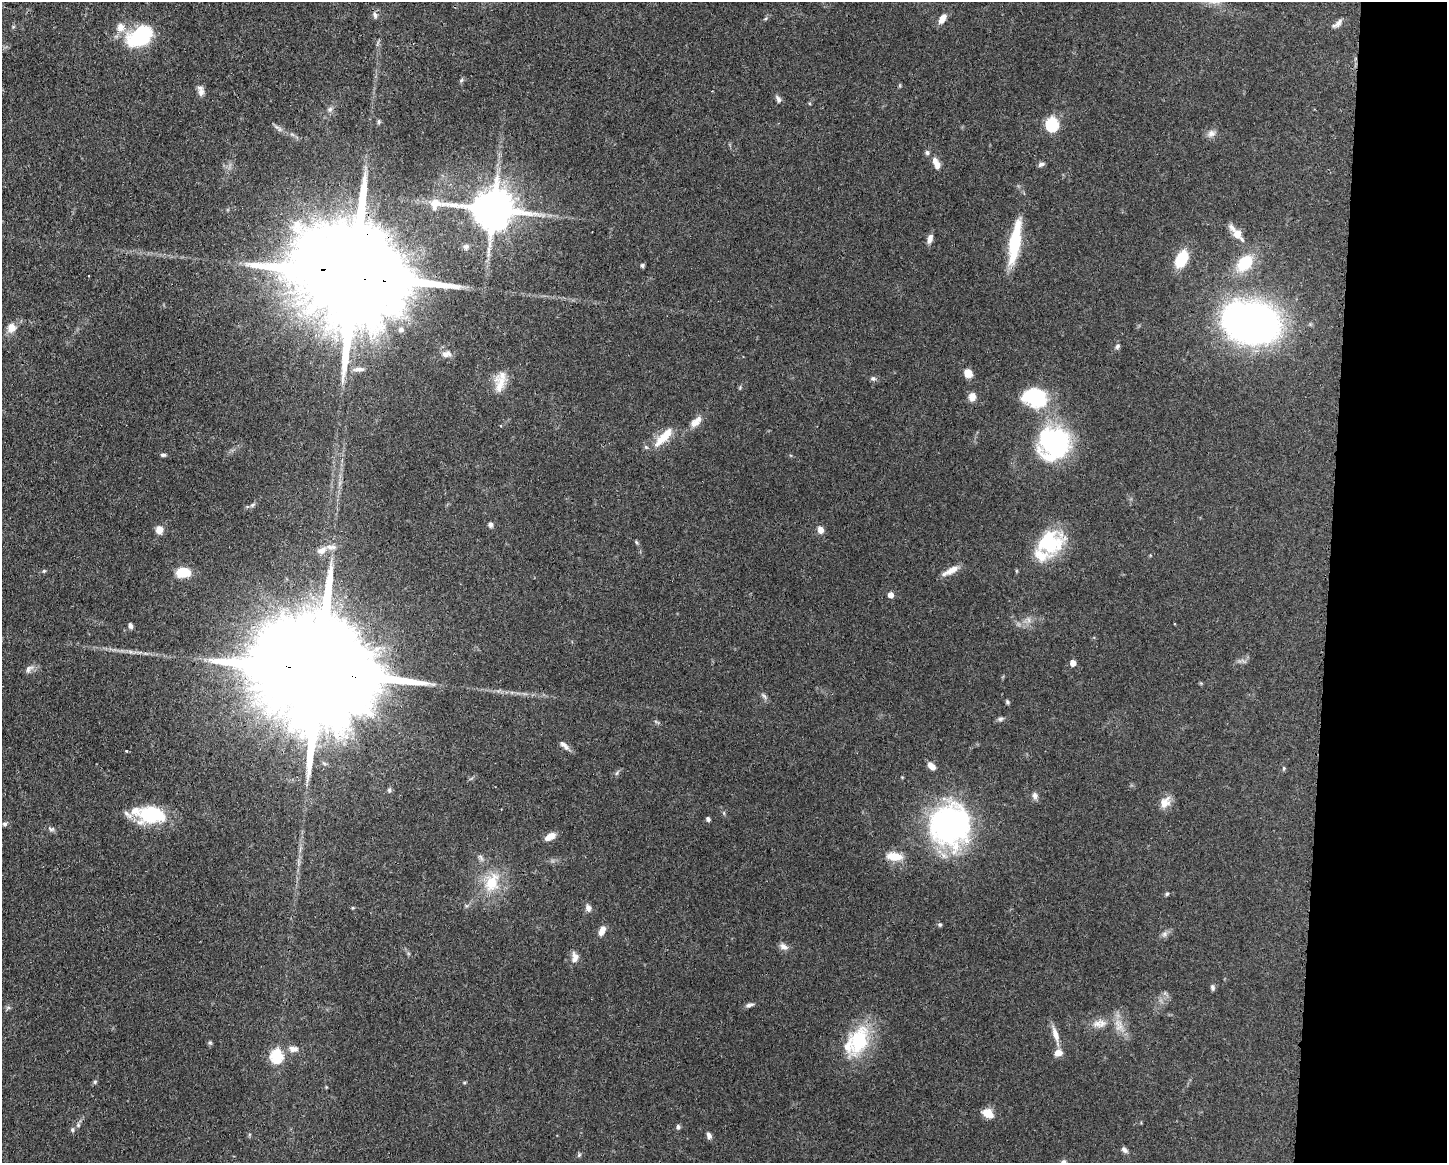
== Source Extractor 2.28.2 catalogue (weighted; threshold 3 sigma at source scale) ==
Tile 9 of 3 x 4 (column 3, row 3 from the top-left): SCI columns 3006-4450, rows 1163-2323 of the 4680 x 4647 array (HDU 1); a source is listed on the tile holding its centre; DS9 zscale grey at full resolution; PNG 1449 x 1165 px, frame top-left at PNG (2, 2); no overlay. Shown black and unused: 8% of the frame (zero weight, under 3 of 4 exposures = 1% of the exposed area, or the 3 px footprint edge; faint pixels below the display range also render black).
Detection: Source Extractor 2.28.2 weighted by HDU 2 'WHT'; one run over the whole footprint, this tile lists its part. Background 0.0545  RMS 0.0032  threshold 0.0145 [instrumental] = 3 sigma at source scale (4.5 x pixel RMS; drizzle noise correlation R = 1.50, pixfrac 1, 0.05/0.05 arcsec/px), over >= 5 px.
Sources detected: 107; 8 inside a brighter listed object's ellipse — not listed separately; the other 99 listed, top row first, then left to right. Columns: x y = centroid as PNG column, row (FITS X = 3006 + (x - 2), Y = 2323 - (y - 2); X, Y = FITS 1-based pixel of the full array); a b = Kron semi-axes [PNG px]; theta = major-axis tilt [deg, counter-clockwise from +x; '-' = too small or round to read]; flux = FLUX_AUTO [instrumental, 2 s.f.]
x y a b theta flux
375 15 10 6 -76 1.1
942 19 12 7 57 2.8
1337 24 16 6 41 1.5
140 36 33 22 31 20
201 91 14 7 -81 1.8
778 99 11 6 -62 0.98
330 109 8 7 - 1.1
379 122 6 5 - 0.54
1052 124 7 6 - 32
1211 133 11 9 26 1.7
927 152 6 6 - 0.76
937 164 10 8 -76 2
1041 164 7 5 20 1
493 209 15 12 -5 1100
1237 234 18 10 -51 4.3
930 239 12 6 73 1.7
1015 242 56 12 81 17
466 247 8 8 - 1.2
1181 259 12 8 62 17
1245 263 23 15 46 11
642 265 5 5 - 0.59
354 275 46 23 -10 14000
1251 322 43 30 -13 180
11 328 10 9 - 3.5
401 330 8 6 13 1.1
1118 346 8 6 58 0.78
446 354 14 8 7 2.1
358 369 17 6 2 1.8
968 373 7 7 - 4
873 379 8 7 - 0.82
500 385 27 15 87 5.8
972 397 11 9 80 2
1035 397 27 20 -13 22
695 423 14 10 47 2.4
664 437 32 10 46 7
1055 443 33 27 51 51
163 455 7 4 -5 0.65
252 505 8 5 36 0.68
491 524 7 5 89 0.92
159 530 10 9 - 2.2
820 530 8 7 - 1.9
636 542 6 4 -49 0.45
1050 543 25 21 29 24
322 550 14 8 30 2.4
44 571 5 4 - 0.41
951 571 22 7 28 3.2
183 573 15 10 4 6.9
891 595 6 6 - 2
1029 620 7 5 -89 0.98
131 626 7 4 -75 0.96
130 651 7 4 -20 0.73
1073 663 6 5 - 2.1
29 669 13 7 45 1.5
319 671 53 25 -9 17000
764 696 12 4 -41 0.89
1007 702 6 4 -44 0.54
1000 719 8 6 16 0.76
563 744 12 6 -29 1.5
127 751 3 2 - 0.39
931 766 9 6 -46 2.5
1284 768 6 4 -84 0.44
617 773 7 4 54 0.57
389 790 7 5 81 0.65
1035 796 9 7 -71 1.3
1165 802 17 11 53 3.3
150 814 35 19 -5 20
708 819 4 4 - 0.86
5 824 7 5 0 0.59
950 825 44 42 82 76
51 829 9 5 -20 0.85
550 837 13 7 28 3.1
895 856 20 10 -6 5.3
481 857 10 5 -50 0.99
492 882 30 19 72 11
1167 894 5 4 - 0.43
588 908 9 7 -67 1.5
940 924 6 5 - 0.52
602 931 11 6 62 2.4
1165 934 7 4 90 0.77
784 947 12 8 -23 1.6
575 957 13 9 85 2.2
1212 987 8 5 -79 0.73
749 1005 12 5 11 0.99
8 1008 7 4 19 0.55
1102 1023 14 11 -50 2.8
1119 1025 20 11 -73 4.3
1055 1035 29 7 -74 3.3
859 1041 43 25 70 19
210 1043 6 5 - 0.5
293 1049 12 8 -7 2.2
277 1056 7 7 - 27
95 1082 6 5 - 0.54
464 1083 5 3 - 0.34
988 1113 13 9 -27 4.2
678 1127 6 5 - 0.81
72 1130 7 5 -89 0.59
709 1136 7 5 -65 1.2
1125 1150 9 6 -37 1.1
579 1155 7 5 69 0.53
Overlapping masked pixels (flux is a lower limit): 3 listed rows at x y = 493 209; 354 275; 319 671